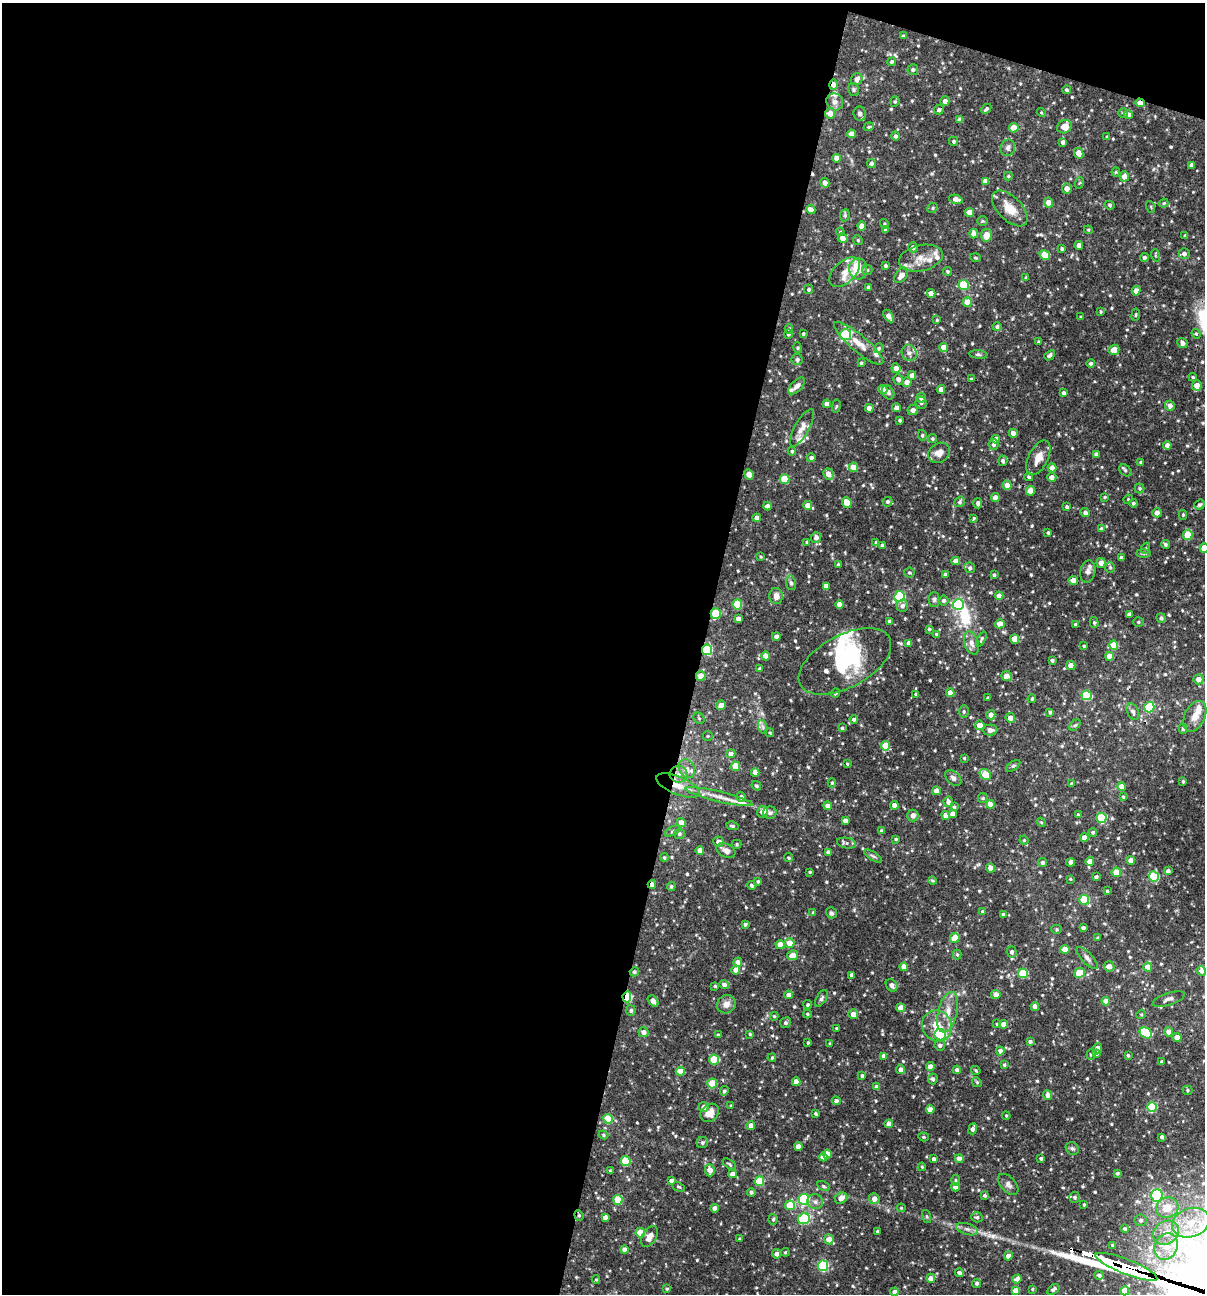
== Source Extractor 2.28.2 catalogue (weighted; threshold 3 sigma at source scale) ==
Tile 1 of 4 x 4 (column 1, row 1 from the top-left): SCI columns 251-1453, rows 3876-5167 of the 5188 x 5168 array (HDU 1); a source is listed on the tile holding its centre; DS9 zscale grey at full resolution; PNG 1207 x 1296 px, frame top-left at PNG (2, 3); each listed source drawn as its Kron ellipse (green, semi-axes under 4 px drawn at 4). Shown black and unused: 60% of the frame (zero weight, under 3 of 4 exposures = <1% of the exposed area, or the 3 px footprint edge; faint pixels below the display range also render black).
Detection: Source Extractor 2.28.2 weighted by HDU 2 'WHT'; one run over the whole footprint, this tile lists its part. Background 0.0837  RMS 0.0038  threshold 0.0172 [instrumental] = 3 sigma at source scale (4.5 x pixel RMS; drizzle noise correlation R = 1.50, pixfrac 1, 0.05/0.05 arcsec/px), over >= 5 px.
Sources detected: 627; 3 inside a brighter object's white glare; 1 cosmic-ray / hot-pixel residue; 3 long thin detections or spike segments (spike, bleed or trail) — neither listed nor drawn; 19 inside a brighter listed object's ellipse — not listed separately; of the other 601, all 500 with FLUX_AUTO >= 0.402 (the completeness limit of this list) listed and drawn (101 fainter detections not listed), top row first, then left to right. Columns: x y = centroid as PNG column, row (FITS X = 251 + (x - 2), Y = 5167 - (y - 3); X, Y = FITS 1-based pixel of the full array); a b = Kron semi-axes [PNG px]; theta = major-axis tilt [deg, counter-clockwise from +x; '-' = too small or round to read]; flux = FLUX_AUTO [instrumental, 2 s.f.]
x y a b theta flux
903 36 4 4 - 0.63
892 62 4 4 - 0.79
913 70 5 5 - 0.94
857 79 6 5 - 2.1
833 85 5 3 - 2.5
854 89 6 5 - 0.67
1066 90 4 4 - 0.74
945 101 4 4 - 1.9
835 102 9 8 - 2.1
895 102 5 4 - 0.57
1140 103 5 4 - 2.4
986 109 6 4 44 0.67
939 110 5 4 - 1
1041 112 5 4 - 0.42
830 113 5 5 - 3.6
1123 113 5 4 - 0.53
860 114 7 6 - 1.8
1128 115 4 4 - 2.4
960 119 4 4 - 1.5
869 127 5 4 - 0.48
1065 127 8 6 29 3.8
1014 128 5 4 - 6.2
851 134 4 4 - 2.4
895 136 5 4 - 0.91
1107 137 4 3 - 0.5
954 141 4 4 - 0.61
1063 142 4 4 - 1.3
1008 148 8 7 - 1.3
1079 153 5 4 - 3.4
837 158 4 4 - 2.5
871 163 5 4 - 1.1
1192 165 4 4 - 1.7
1116 172 4 4 - 0.43
1008 176 4 4 - 0.53
1124 176 5 4 - 2.8
985 181 4 4 - 2.4
825 183 5 4 - 1.6
1079 183 6 3 70 0.44
1067 189 5 4 - 2.7
956 199 7 4 -14 2.7
1049 202 5 4 - 3.4
1164 203 4 4 - 0.51
1110 205 5 4 - 0.68
1151 207 6 3 -72 0.4
933 208 5 4 - 0.57
1010 208 22 12 -45 6.1
811 210 5 4 - 3
970 212 4 4 - 3.6
845 215 6 5 - 0.73
982 221 5 4 - 0.46
884 224 5 4 - 0.46
862 226 4 4 - 2.9
885 229 4 3 - 0.42
1088 230 4 4 - 0.42
840 232 4 3 - 0.4
974 234 5 4 - 2.8
986 235 6 5 - 3.8
1185 236 4 3 - 0.74
843 238 5 4 - 2.6
858 240 5 4 - 0.56
1079 245 4 4 - 2
913 247 5 4 - 1.5
1062 249 4 3 - 0.75
1184 254 5 5 - 1.3
1045 255 5 4 - 6.5
1155 255 6 4 -73 0.46
921 258 22 13 13 5
975 258 5 3 - 0.42
1144 258 4 4 - 1
886 266 3 3 - 0.69
858 269 10 9 - 9.7
867 270 5 5 - 0.6
948 271 4 3 - 0.43
845 272 18 10 44 4.1
901 275 9 5 53 3.2
1026 277 4 3 - 0.51
964 285 5 5 - 22
868 287 4 3 - 1
809 289 4 4 - 0.7
1136 291 5 4 - 2.4
931 293 4 4 - 3.1
967 302 4 4 - 6
1101 312 4 3 - 0.47
1136 315 6 3 82 0.45
889 316 7 4 -57 2
1081 317 3 3 - 0.42
937 320 3 3 - 0.49
997 327 4 4 - 0.89
789 329 5 4 - 0.58
788 334 5 4 - 0.9
803 334 4 3 - 0.59
1196 334 5 4 - 0.53
845 335 6 5 - 29
1038 342 4 3 - 0.47
859 343 31 8 -40 5.4
1182 343 5 4 - 1.5
944 347 4 4 - 2.6
798 348 5 3 - 0.41
879 348 5 4 - 0.68
1114 350 5 5 - 3.2
909 353 8 7 - 1.7
978 354 9 3 -5 0.65
1050 355 6 4 40 0.9
797 360 5 5 - 0.99
861 363 3 3 - 0.58
1091 363 4 4 - 1.1
896 368 5 4 - 2.3
912 375 4 4 - 2.2
1193 377 4 3 - 0.47
898 379 5 5 - 1.7
971 379 3 3 - 0.43
907 382 4 4 - 2.5
1197 385 5 5 - 3.1
797 386 10 5 45 1.6
883 389 5 4 - 2.8
941 389 4 4 - 2.1
888 392 7 5 -56 0.89
1064 393 4 3 - 0.99
921 398 5 4 - 1.8
921 403 6 5 - 0.89
827 404 4 4 - 1.7
836 406 6 3 81 0.45
1170 406 5 4 - 2
869 408 4 4 - 2.4
897 408 4 4 - 1.7
913 410 5 5 - 1.7
900 420 3 3 - 0.65
802 428 21 7 61 3
1013 433 4 4 - 1.6
922 435 5 4 - 0.61
932 439 4 4 - 0.56
996 439 4 4 - 2.6
994 444 5 5 - 1
1167 445 4 4 - 1.8
792 451 4 4 - 0.67
939 453 11 9 32 2.9
1096 454 4 3 - 0.84
811 458 4 4 - 0.9
1038 458 19 9 63 4
1003 461 5 4 - 0.96
1141 462 4 3 - 0.71
853 467 5 4 - 4.6
1052 468 4 4 - 2.9
1125 470 7 5 -39 0.72
749 474 5 4 - 3.1
828 474 6 5 - 3.1
1029 477 4 3 - 0.59
1052 477 4 4 - 2.1
785 479 5 5 - 12
1007 485 5 4 - 3.3
1140 488 5 5 - 0.56
1030 491 5 4 - 4.8
1105 497 4 3 - 0.42
995 498 4 4 - 2.7
1128 499 5 4 - 0.47
887 502 5 5 - 0.81
960 502 6 5 - 0.7
847 503 5 4 - 5.5
978 503 5 4 - 1.1
1133 503 4 4 - 0.57
808 505 4 4 - 2.7
1199 505 5 4 - 0.65
767 506 4 4 - 1.3
1067 507 3 3 - 0.74
1085 513 5 4 - 1.1
1157 513 5 4 - 1.9
1183 515 5 4 - 0.46
757 518 4 4 - 2.3
974 518 3 2 - 0.42
1101 529 4 4 - 0.8
1048 533 3 3 - 0.57
1188 535 5 5 - 11
816 537 5 5 - 1.6
807 542 3 3 - 0.4
876 542 4 4 - 0.42
1165 544 4 4 - 0.79
882 545 4 4 - 0.77
1146 548 5 3 - 0.55
1204 548 4 4 - 4.7
1143 553 7 4 0 0.67
760 557 3 3 - 0.41
1121 558 3 3 - 0.89
956 561 4 4 - 2.4
1101 563 5 4 - 2.6
838 564 4 3 - 0.48
1110 567 5 5 - 0.59
970 568 5 5 - 0.88
1088 571 11 7 80 1.4
909 572 5 5 - 0.56
945 575 4 3 - 0.99
994 575 3 3 - 0.61
1073 580 4 4 - 2.8
791 583 7 5 -80 0.84
826 586 4 4 - 2.3
776 596 8 6 -82 2.1
999 596 4 4 - 2.7
900 597 5 5 - 31
934 599 7 5 -89 0.86
944 600 5 5 - 1.1
737 604 5 5 - 14
840 604 4 4 - 3.2
958 604 5 5 - 25
902 606 6 6 - 1.4
716 613 5 5 - 16
1129 614 4 4 - 1.3
1161 618 5 4 - 0.84
738 619 4 4 - 2
889 621 4 3 - 0.7
1094 622 5 4 - 0.66
1138 622 5 4 - 0.56
1000 624 5 4 - 3.2
1075 624 3 3 - 0.57
929 629 4 3 - 0.56
936 634 4 3 - 0.51
776 636 4 4 - 1.3
981 639 8 4 63 0.62
1015 639 5 4 - 4.7
909 643 4 4 - 2
972 643 12 7 -71 2.1
1114 645 4 4 - 6.6
1084 646 3 3 - 0.46
707 650 5 5 - 28
765 656 4 4 - 3.2
1109 656 4 4 - 3.8
1052 660 4 3 - 0.94
845 661 50 26 28 27
1071 665 5 4 - 2.5
759 669 4 4 - 0.6
701 676 5 4 - 4.1
1007 676 6 4 -22 3.2
1198 679 5 5 - 2.5
836 693 5 3 - 0.5
950 693 4 4 - 2.9
916 694 3 3 - 0.47
1087 695 5 5 - 18
988 698 4 3 - 0.59
1032 699 4 3 - 0.46
721 705 5 4 - 2.9
1149 707 5 5 - 20
964 711 6 4 -90 0.65
1050 712 4 3 - 0.73
1133 712 9 5 -62 1.1
991 715 5 4 - 2.5
1195 716 16 10 64 3.7
699 718 6 5 - 0.55
1010 718 5 4 - 2.4
854 719 4 4 - 1
980 725 5 5 - 4
1075 725 7 4 43 0.58
763 727 7 4 -71 0.86
842 728 3 3 - 0.54
1183 729 5 4 - 0.69
990 730 7 5 1 2
770 733 5 3 - 0.41
708 736 5 4 - 0.47
886 746 4 4 - 7
731 754 4 4 - 2.6
964 758 3 3 - 0.41
847 764 4 3 - 0.42
735 766 4 4 - 7.9
1013 766 8 4 35 0.69
687 769 10 7 -62 2
755 772 4 4 - 1.9
678 774 9 8 - 2.5
985 775 6 5 - 9.1
953 778 9 6 -42 1.4
1183 781 3 3 - 0.57
832 783 4 4 - 0.57
1072 784 4 3 - 0.8
678 786 23 9 -22 5.7
756 786 5 4 - 0.58
1121 787 4 4 - 3.7
936 791 4 4 - 2.6
719 797 34 5 -14 4.6
741 797 5 5 - 1.2
1123 797 4 3 - 0.49
983 798 5 5 - 0.47
948 802 5 4 - 1.6
990 804 4 4 - 4
894 805 4 4 - 2.1
827 806 4 4 - 1.9
954 807 4 3 - 0.55
763 812 6 5 - 2.5
770 813 7 6 - 0.98
952 814 4 4 - 2
913 815 6 5 - 2
946 815 4 4 - 2.6
1078 815 4 3 - 0.64
1101 818 5 5 - 19
845 821 4 4 - 1.9
1041 822 5 3 - 0.43
681 823 4 4 - 2.9
732 826 6 3 -12 0.59
673 831 8 3 27 0.62
882 831 4 3 - 0.83
1093 832 4 4 - 0.78
679 834 5 5 - 0.8
1084 838 4 4 - 2.6
896 839 3 3 - 0.46
1024 840 5 4 - 0.45
719 842 5 5 - 1.7
847 843 9 5 -10 1
737 844 5 4 - 0.47
726 850 10 6 -26 2.1
700 851 4 4 - 2.9
828 852 4 4 - 1.4
873 856 10 4 -32 0.83
664 857 4 4 - 0.6
789 858 5 4 - 0.63
1131 860 4 4 - 3.6
1090 861 4 4 - 2.9
1071 862 4 3 - 1.3
1043 863 4 4 - 0.92
990 868 4 4 - 3.1
1168 871 4 4 - 1.2
810 872 3 3 - 0.45
1116 872 5 4 - 5.7
1154 876 5 5 - 21
1096 877 4 4 - 0.77
1070 879 4 3 - 0.42
932 881 4 4 - 0.48
758 882 3 3 - 0.59
652 884 4 3 - 2.2
752 885 4 4 - 0.81
671 886 5 4 - 0.53
1107 891 3 3 - 0.52
1084 900 5 5 - 18
982 911 4 4 - 0.56
813 912 4 3 - 0.43
831 913 5 5 - 0.79
1003 914 3 3 - 0.64
745 924 4 4 - 0.71
1083 928 4 3 - 0.95
1057 929 5 4 - 0.53
955 938 5 4 - 6.9
1097 938 4 3 - 0.44
789 943 5 5 - 3.6
780 945 4 4 - 4.2
1065 949 4 4 - 3.5
1012 952 5 5 - 1.1
957 954 5 4 - 0.49
793 955 5 5 - 3.1
1087 958 14 5 -47 1.5
738 962 5 4 - 2.4
1109 966 5 5 - 2.4
904 967 4 4 - 3.6
1148 967 4 4 - 4.8
736 970 4 4 - 3.2
1201 971 5 4 - 1.2
634 972 4 4 - 0.76
1023 973 5 5 - 16
1080 973 5 5 - 7.3
852 975 4 3 - 1.4
724 985 5 4 - 1.5
892 985 7 5 -52 1.7
715 986 3 3 - 0.51
789 995 4 4 - 2.3
996 995 4 4 - 2.9
627 997 5 4 - 22
821 998 9 5 60 0.86
1169 999 17 6 18 1.8
653 1001 6 4 -50 2.7
1106 1001 4 4 - 3.2
726 1004 10 9 - 2.5
808 1005 4 4 - 0.54
1035 1006 4 4 - 2
901 1008 4 4 - 3.5
631 1010 5 4 - 0.71
948 1012 21 9 76 5.3
807 1014 4 3 - 0.53
853 1014 5 4 - 3.2
1141 1014 5 4 - 0.49
774 1016 4 3 - 0.48
785 1023 5 5 - 0.76
997 1024 4 4 - 0.43
1003 1024 4 4 - 2.7
937 1026 16 14 -54 6.7
837 1028 3 3 - 0.52
644 1032 5 5 - 1.9
1168 1032 4 4 - 2.5
1146 1033 6 5 - 16
750 1034 3 3 - 0.48
718 1035 3 3 - 0.53
940 1035 5 5 - 27
1177 1037 4 4 - 2.7
1030 1041 4 4 - 0.88
808 1043 3 2 - 0.43
830 1044 3 3 - 0.52
940 1045 5 5 - 0.98
1098 1048 5 4 - 1.9
1000 1051 4 4 - 1.3
1096 1053 4 4 - 1.3
1091 1054 5 4 - 0.65
1128 1055 3 3 - 0.54
884 1056 4 4 - 1.9
772 1058 4 3 - 0.41
714 1060 5 5 - 12
1162 1062 3 3 - 0.8
1004 1065 3 3 - 0.52
930 1067 4 4 - 2.7
901 1069 5 4 - 1.7
957 1070 4 4 - 1.1
976 1070 5 3 - 0.43
680 1071 4 4 - 6
862 1076 3 3 - 0.77
933 1079 5 5 - 1.1
796 1082 4 4 - 3.6
977 1082 5 4 - 0.47
712 1083 5 5 - 12
877 1087 4 4 - 2.4
1187 1090 5 4 - 0.52
724 1091 5 4 - 0.74
1048 1095 5 4 - 1.9
836 1101 4 4 - 0.98
731 1106 4 3 - 0.4
704 1107 5 5 - 1.9
1152 1107 5 5 - 19
930 1110 4 4 - 2.7
710 1113 10 8 43 3.6
816 1114 4 3 - 0.58
1006 1116 4 3 - 0.46
608 1119 5 5 - 12
889 1124 4 4 - 2.5
751 1126 4 4 - 2.5
973 1129 5 4 - 1.8
603 1135 5 4 - 0.55
923 1137 5 4 - 0.45
1162 1137 3 3 - 0.82
702 1143 6 5 - 1
798 1146 4 4 - 2.3
1072 1148 7 6 - 0.84
827 1154 4 4 - 2.8
823 1157 4 4 - 2.8
1041 1158 3 3 - 0.76
934 1159 4 4 - 1.3
959 1159 4 4 - 2.7
626 1161 5 5 - 18
729 1164 7 4 -34 0.62
922 1167 4 4 - 0.44
710 1170 6 4 -86 3.3
610 1171 4 3 - 0.42
1117 1173 3 3 - 0.64
733 1174 4 4 - 2.4
955 1180 5 3 - 0.43
672 1181 4 4 - 2.2
759 1181 5 5 - 15
1008 1184 13 7 -48 1.6
824 1186 7 4 -28 0.65
678 1187 6 4 -26 0.58
955 1187 4 4 - 2
751 1192 4 4 - 0.82
985 1196 4 3 - 0.68
1157 1196 6 6 - 29
1075 1197 5 5 - 0.8
841 1198 6 5 - 3
804 1199 5 5 - 31
874 1199 5 5 - 2.3
618 1200 5 4 - 13
815 1202 8 7 - 1.6
790 1205 5 4 - 12
1084 1205 3 2 - 0.42
715 1208 4 4 - 2.1
901 1208 4 4 - 0.45
1167 1208 11 10 - 6.8
579 1215 5 4 - 0.53
605 1217 4 4 - 1.7
927 1217 7 3 -71 0.44
977 1217 6 5 - 0.74
773 1219 5 4 - 0.6
804 1219 6 5 - 31
1141 1220 6 6 - 0.9
1191 1223 19 14 20 11
967 1229 11 5 -18 1.5
1125 1229 4 4 - 0.69
878 1231 3 3 - 0.7
640 1233 5 4 - 9.8
1166 1233 13 11 35 5.3
650 1236 12 7 59 2.3
740 1239 3 3 - 0.64
829 1239 5 4 - 4.4
1113 1245 3 3 - 0.48
1166 1246 14 11 62 5.7
624 1250 4 4 - 1.9
785 1252 4 3 - 0.47
776 1254 5 4 - 1.7
1008 1256 4 4 - 2.6
823 1266 5 5 - 35
1126 1267 33 7 -21 1300
959 1273 4 4 - 1.3
1099 1275 5 4 - 0.97
931 1278 4 4 - 2.3
596 1279 4 4 - 0.42
1017 1279 5 4 - 1.6
977 1283 4 4 - 0.9
667 1289 4 3 - 0.44
1032 1289 3 3 - 0.46
1053 1289 7 4 34 0.96
1015 1291 4 4 - 2.7
1125 1291 4 4 - 5.5
894 1292 4 4 - 1.7
Overlapping masked pixels (flux is a lower limit): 11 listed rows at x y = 833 85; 1140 103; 716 613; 707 650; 701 676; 678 786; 828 852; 652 884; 627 997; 579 1215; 1126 1267
Isophote crosses this tile's border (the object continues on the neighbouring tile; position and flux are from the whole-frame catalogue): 1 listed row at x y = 1204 548